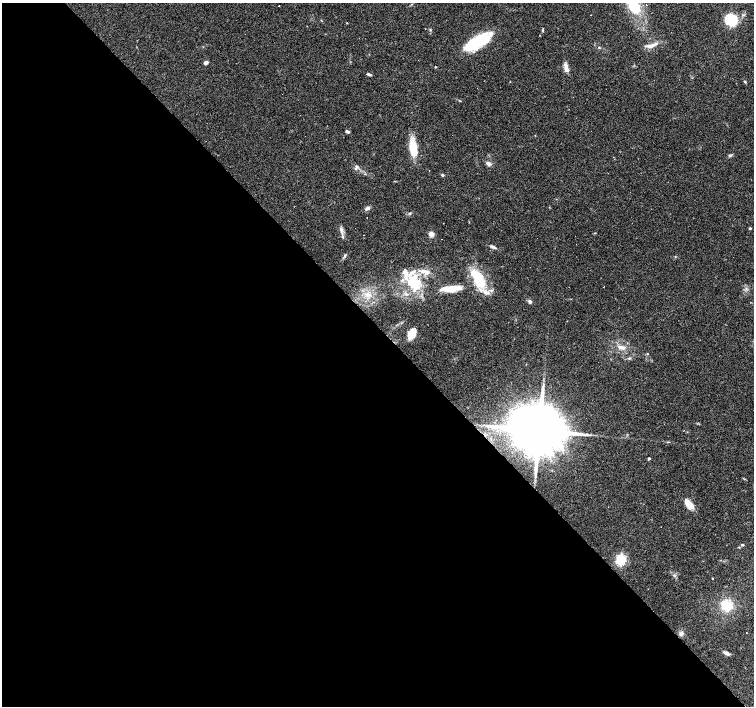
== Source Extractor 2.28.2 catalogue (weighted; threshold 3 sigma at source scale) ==
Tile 9 of 4 x 4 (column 1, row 3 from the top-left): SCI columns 1-1504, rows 1617-3024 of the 6014 x 5983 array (HDU 1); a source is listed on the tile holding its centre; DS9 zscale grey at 2 x 2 block average (1 PNG px = mean of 2 x 2 image px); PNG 756 x 708 px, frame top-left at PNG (2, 3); no overlay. Shown black and unused: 54% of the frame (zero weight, under 2 of 3 exposures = <1% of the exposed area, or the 3 px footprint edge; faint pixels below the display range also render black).
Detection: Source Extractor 2.28.2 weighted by HDU 2 'WHT'; one run over the whole footprint, this tile lists its part. Background 0.074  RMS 0.0064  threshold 0.0287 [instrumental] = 3 sigma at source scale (4.5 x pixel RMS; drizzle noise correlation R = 1.50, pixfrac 1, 0.0396/0.0396 arcsec/px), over >= 5 px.
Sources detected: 67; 2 inside a brighter object's white glare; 9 cosmic-ray / hot-pixel residue — not listed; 8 inside a brighter listed object's ellipse — not listed separately; the other 48 listed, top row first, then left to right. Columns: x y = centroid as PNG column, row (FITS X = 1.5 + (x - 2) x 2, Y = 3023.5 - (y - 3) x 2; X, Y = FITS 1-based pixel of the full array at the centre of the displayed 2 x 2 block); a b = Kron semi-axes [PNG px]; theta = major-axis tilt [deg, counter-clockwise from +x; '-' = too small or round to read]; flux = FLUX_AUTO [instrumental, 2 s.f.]
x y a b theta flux
279 6 2 2 - 0.85
634 6 16 11 -62 50
731 20 8 7 - 74
347 23 2 2 - 0.74
425 29 2 2 - 0.7
430 30 3 2 - 1.1
543 30 4 3 - 1.4
477 42 27 9 32 91
653 45 16 4 23 8.5
599 47 3 3 - 1
206 62 4 3 - 7
566 66 7 5 -63 6.2
435 67 2 2 - 1.2
369 74 6 3 -19 2.4
745 82 4 2 - 1.1
347 131 4 2 - 4.1
413 149 19 7 -79 39
730 156 4 2 - 1.3
489 164 5 4 - 3.9
356 166 5 3 - 2.8
442 175 4 3 - 1.8
367 208 5 4 - 4.8
410 213 3 3 - 1.7
469 222 2 2 - 0.78
750 228 3 3 - 1.3
341 230 8 4 -70 4.9
431 234 4 3 - 12
492 247 7 3 -18 4.8
345 256 4 2 - 1.5
478 277 23 14 -57 54
414 283 21 18 -68 56
451 289 25 7 8 24
368 295 8 3 87 5.4
530 302 4 4 - 3.5
411 334 11 6 60 18
620 347 7 5 4 6
629 358 4 3 - 1.5
539 430 13 11 30 15000
649 458 2 2 - 2.3
689 504 14 7 -49 16
742 545 4 3 - 1.7
621 559 4 4 - 140
674 575 4 3 - 2.2
712 578 2 2 - 0.81
727 605 11 9 -43 36
681 633 5 5 - 3.6
746 633 2 2 - 0.64
726 653 9 3 -21 4.7
Overlapping masked pixels (flux is a lower limit): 1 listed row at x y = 539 430
Isophote crosses this tile's border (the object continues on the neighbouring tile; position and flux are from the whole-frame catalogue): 1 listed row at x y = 634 6